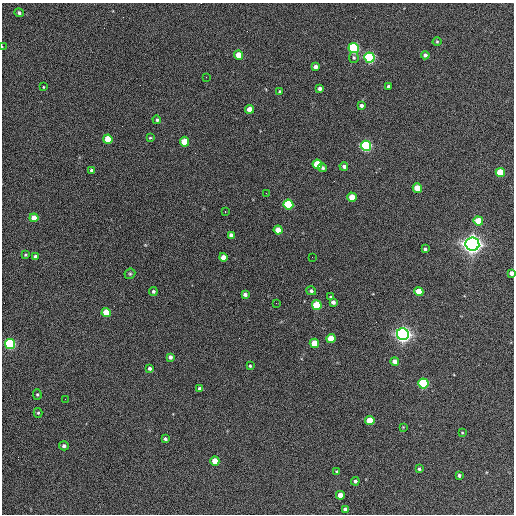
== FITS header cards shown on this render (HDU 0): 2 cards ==
NAXIS1  =                  512 / Axis length
NAXIS2  =                  512 / Axis length

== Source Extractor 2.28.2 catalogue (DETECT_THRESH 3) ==
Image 512 x 512 px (HDU 0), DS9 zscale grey, 1 PNG px = 1 image px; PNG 516 x 516 px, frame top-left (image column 1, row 512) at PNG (2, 3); each listed source drawn as its Kron ellipse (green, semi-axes under 4 px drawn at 4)
Background 367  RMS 21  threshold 62.4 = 3 sigma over >= 5 px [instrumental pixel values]
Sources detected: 77; all 77 listed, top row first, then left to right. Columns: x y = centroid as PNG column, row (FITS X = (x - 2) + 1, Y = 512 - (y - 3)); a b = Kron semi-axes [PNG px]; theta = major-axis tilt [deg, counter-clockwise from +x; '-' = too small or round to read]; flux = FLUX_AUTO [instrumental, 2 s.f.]
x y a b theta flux
19 13 5 4 - 2.8e+03
437 42 4 4 - 1.5e+03
2 47 3 2 - 7.7e+02
354 48 5 5 - 2.3e+05
239 55 4 4 - 2.5e+04
425 55 4 4 - 4.0e+03
354 58 5 5 - 2.4e+03
369 58 5 5 - 3.0e+05
315 67 4 4 - 6.1e+03
206 77 2 2 - 7.5e+02
389 86 3 3 - 3.4e+03
43 87 4 2 - 1.2e+03
320 88 4 3 - 4.4e+03
280 92 4 3 - 2.1e+03
361 105 4 4 - 4.1e+03
250 109 4 4 - 1.7e+04
157 120 4 4 - 2.4e+03
150 138 4 3 - 1.4e+03
108 139 4 4 - 3.7e+04
184 142 5 4 - 3.1e+04
366 146 5 5 - 2.7e+05
317 164 5 4 - 5.1e+04
344 166 4 4 - 3.9e+03
323 168 4 4 - 2.9e+03
92 170 4 3 - 3.9e+03
500 173 5 4 - 6.1e+04
417 188 4 4 - 3.0e+04
266 193 3 2 - 1.3e+03
352 197 4 4 - 2.3e+04
288 204 5 5 - 1.0e+05
225 211 2 2 - 1.0e+03
34 218 4 4 - 1.7e+04
478 221 5 4 - 3.9e+04
278 230 4 4 - 1.9e+04
231 235 4 4 - 7.6e+03
472 244 7 6 - 1.3e+06
425 249 4 3 - 2.9e+03
26 255 3 3 - 1.6e+03
35 257 4 4 - 5.3e+03
223 257 4 4 - 1.3e+04
312 257 2 2 - 6.4e+02
511 273 4 4 - 7.2e+03
130 274 6 5 - 2.2e+03
153 291 4 4 - 2.5e+03
311 291 5 4 - 4.2e+03
419 291 5 4 - 2.5e+04
245 294 4 3 - 4.9e+03
330 297 3 2 - 1.4e+03
333 302 4 4 - 5.2e+03
276 303 2 2 - 6.9e+02
317 305 5 5 - 8.8e+04
106 313 4 4 - 3.7e+04
403 334 6 6 - 8.6e+05
331 338 4 4 - 2.7e+04
314 343 5 4 - 3.5e+04
10 344 5 5 - 2.2e+05
170 357 4 4 - 4.6e+03
395 361 4 4 - 9.0e+03
250 366 4 3 - 1.8e+03
150 368 4 4 - 3.8e+03
423 383 5 5 - 1.6e+05
200 389 4 3 - 4.6e+03
37 394 5 4 - 1.8e+03
65 399 2 2 - 6.1e+02
38 413 5 4 - 1.8e+03
370 421 5 4 - 4.0e+04
403 427 3 3 - 1.0e+03
462 433 4 2 - 1.1e+03
165 439 4 3 - 3.3e+03
64 446 5 4 - 4.1e+03
215 461 4 4 - 2.3e+04
419 469 3 3 - 2.2e+03
336 471 3 3 - 1.4e+03
459 475 3 3 - 2.9e+03
355 481 4 4 - 3.1e+03
340 495 4 4 - 1.2e+04
345 509 4 4 - 4.3e+03
At the frame edge (FLAGS 8, measured only in part): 2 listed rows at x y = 2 47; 511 273